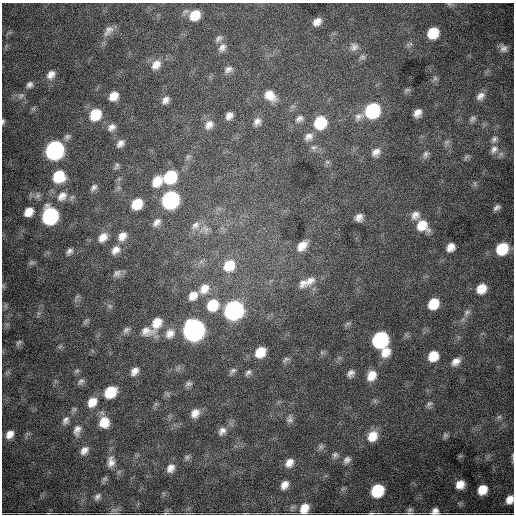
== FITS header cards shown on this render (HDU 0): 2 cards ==
NAXIS1  =                  512
NAXIS2  =                  512

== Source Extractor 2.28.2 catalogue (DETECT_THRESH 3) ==
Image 512 x 512 px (HDU 0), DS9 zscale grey, 1 PNG px = 1 image px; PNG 516 x 516 px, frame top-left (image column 1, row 512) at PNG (2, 3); no overlay
Background 4230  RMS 68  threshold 203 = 3 sigma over >= 5 px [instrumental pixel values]
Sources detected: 139; all 139 listed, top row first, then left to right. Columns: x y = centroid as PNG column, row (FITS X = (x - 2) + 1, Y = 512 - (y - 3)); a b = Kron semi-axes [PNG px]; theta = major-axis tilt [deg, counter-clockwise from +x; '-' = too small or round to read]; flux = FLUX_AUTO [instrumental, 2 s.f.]
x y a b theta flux
449 4 5 5 - 7.1e+03
195 15 11 9 44 1.0e+05
317 22 8 6 38 3.1e+04
108 31 17 9 50 3.3e+04
433 33 9 8 - 1.5e+05
219 38 11 7 49 1.6e+04
354 47 11 10 - 2.4e+04
222 48 13 9 53 2.7e+04
503 48 10 9 - 2.2e+04
362 57 8 6 0 1.1e+04
156 65 14 11 49 4.6e+04
228 69 11 8 25 2.1e+04
51 75 12 9 50 3.3e+04
435 78 7 6 - 1.1e+04
30 85 9 7 43 1.7e+04
407 90 8 5 9 9.1e+03
21 95 9 6 48 1.5e+04
114 96 9 7 40 5.2e+04
270 96 16 11 -42 6.0e+04
480 96 12 8 41 2.6e+04
165 100 9 7 57 2.2e+04
33 109 7 4 19 7.3e+03
372 110 10 9 - 5.7e+05
417 113 8 6 54 3.0e+04
95 114 11 9 50 1.5e+05
229 116 8 7 - 2.6e+04
358 117 12 8 26 2.2e+04
299 119 11 8 31 2.0e+04
473 119 10 6 49 1.3e+04
3 121 6 4 81 7.6e+03
257 121 10 9 - 2.5e+04
320 123 11 9 51 2.0e+05
209 125 13 10 58 3.4e+04
111 127 11 8 30 2.4e+04
309 136 12 9 37 2.5e+04
67 137 11 7 61 1.6e+04
494 139 10 7 46 1.6e+04
120 143 9 7 46 2.3e+04
313 148 9 5 6 1.3e+04
494 149 11 8 60 2.6e+04
54 150 11 9 50 1.5e+06
376 152 12 9 40 2.8e+04
425 154 11 7 65 1.7e+04
466 157 10 4 43 9.1e+03
117 166 10 5 66 9.3e+03
59 176 12 11 - 1.5e+05
170 177 11 9 45 2.6e+05
157 181 12 9 54 6.8e+04
94 187 9 6 45 1.5e+04
62 196 16 12 44 5.1e+04
170 200 11 9 49 1.2e+06
137 204 9 8 - 1.1e+05
497 208 8 5 34 1.4e+04
29 212 10 8 45 5.1e+04
415 215 11 10 - 2.9e+04
50 216 11 9 64 8.7e+05
359 217 7 6 - 2.4e+04
157 222 12 7 45 2.3e+04
195 225 13 10 33 3.6e+04
422 225 13 11 -38 9.4e+04
206 229 13 7 -69 2.7e+04
122 236 11 9 52 3.8e+04
103 237 12 9 47 4.0e+04
302 246 13 9 46 5.1e+04
450 247 8 7 - 3.6e+04
502 249 10 9 - 1.7e+05
115 250 12 9 41 3.4e+04
69 251 9 6 45 1.6e+04
31 262 8 5 8 1.0e+04
229 265 13 11 51 1.2e+05
117 273 11 9 40 2.1e+04
310 280 17 12 46 4.9e+04
303 283 16 12 51 4.2e+04
204 289 14 11 55 5.3e+04
481 289 10 8 49 7.3e+04
193 296 12 10 47 4.6e+04
433 304 9 8 - 1.2e+05
213 305 13 11 53 1.3e+05
5 306 7 6 - 9.0e+03
110 306 7 4 -88 9.2e+03
233 310 11 10 - 1.8e+06
467 312 10 6 37 1.5e+04
86 321 8 4 53 9.1e+03
157 323 15 12 60 7.5e+04
348 323 7 4 18 8.7e+03
126 330 11 7 43 1.8e+04
194 330 11 10 - 3.2e+06
147 331 26 13 -2 7.7e+04
170 334 15 12 44 5.2e+04
380 340 11 9 55 8.7e+05
18 342 10 5 41 1.0e+04
260 352 10 8 48 8.8e+04
385 352 12 10 50 5.8e+04
322 353 7 4 0 8.3e+03
433 356 9 8 - 8.6e+04
286 359 12 6 43 1.3e+04
456 361 11 8 38 3.1e+04
77 371 7 5 30 7.7e+03
134 371 11 8 48 2.9e+04
233 371 10 6 47 1.4e+04
248 373 9 6 43 1.3e+04
351 373 9 7 48 1.9e+04
371 376 12 9 59 5.8e+04
81 381 9 6 38 1.3e+04
189 384 9 7 14 1.5e+04
110 392 11 9 42 1.4e+05
167 394 8 4 -53 8.2e+03
92 402 12 9 52 5.7e+04
429 404 9 6 29 1.2e+04
195 413 12 9 50 3.9e+04
499 417 7 4 44 8.5e+03
290 419 10 8 84 1.7e+04
66 420 12 8 65 2.1e+04
104 422 11 10 - 7.8e+04
77 430 13 8 74 2.7e+04
222 431 13 9 51 2.8e+04
10 434 10 8 51 3.6e+04
445 435 8 6 89 1.1e+04
372 436 12 10 56 6.8e+04
84 450 11 8 46 2.7e+04
335 455 8 7 - 1.3e+04
187 457 8 6 89 1.1e+04
513 457 10 3 -81 7.2e+03
347 460 10 8 46 1.9e+04
111 462 15 10 87 3.6e+04
289 463 10 8 51 3.5e+04
170 468 11 8 57 3.1e+04
460 484 8 8 - 5.0e+04
284 485 9 6 54 3.1e+04
482 490 9 8 - 7.7e+04
377 491 10 9 - 2.6e+05
97 497 10 7 50 1.6e+04
510 499 9 7 63 4.0e+04
304 508 12 9 66 6.2e+04
410 510 9 7 9 1.3e+04
435 511 11 9 16 3.2e+04
166 513 8 2 5 5.7e+03
371 513 12 4 6 1.2e+04
409 513 15 4 -2 1.7e+04
At the frame edge (FLAGS 8, measured only in part): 8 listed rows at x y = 449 4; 3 121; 513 457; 510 499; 304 508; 435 511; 166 513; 371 513